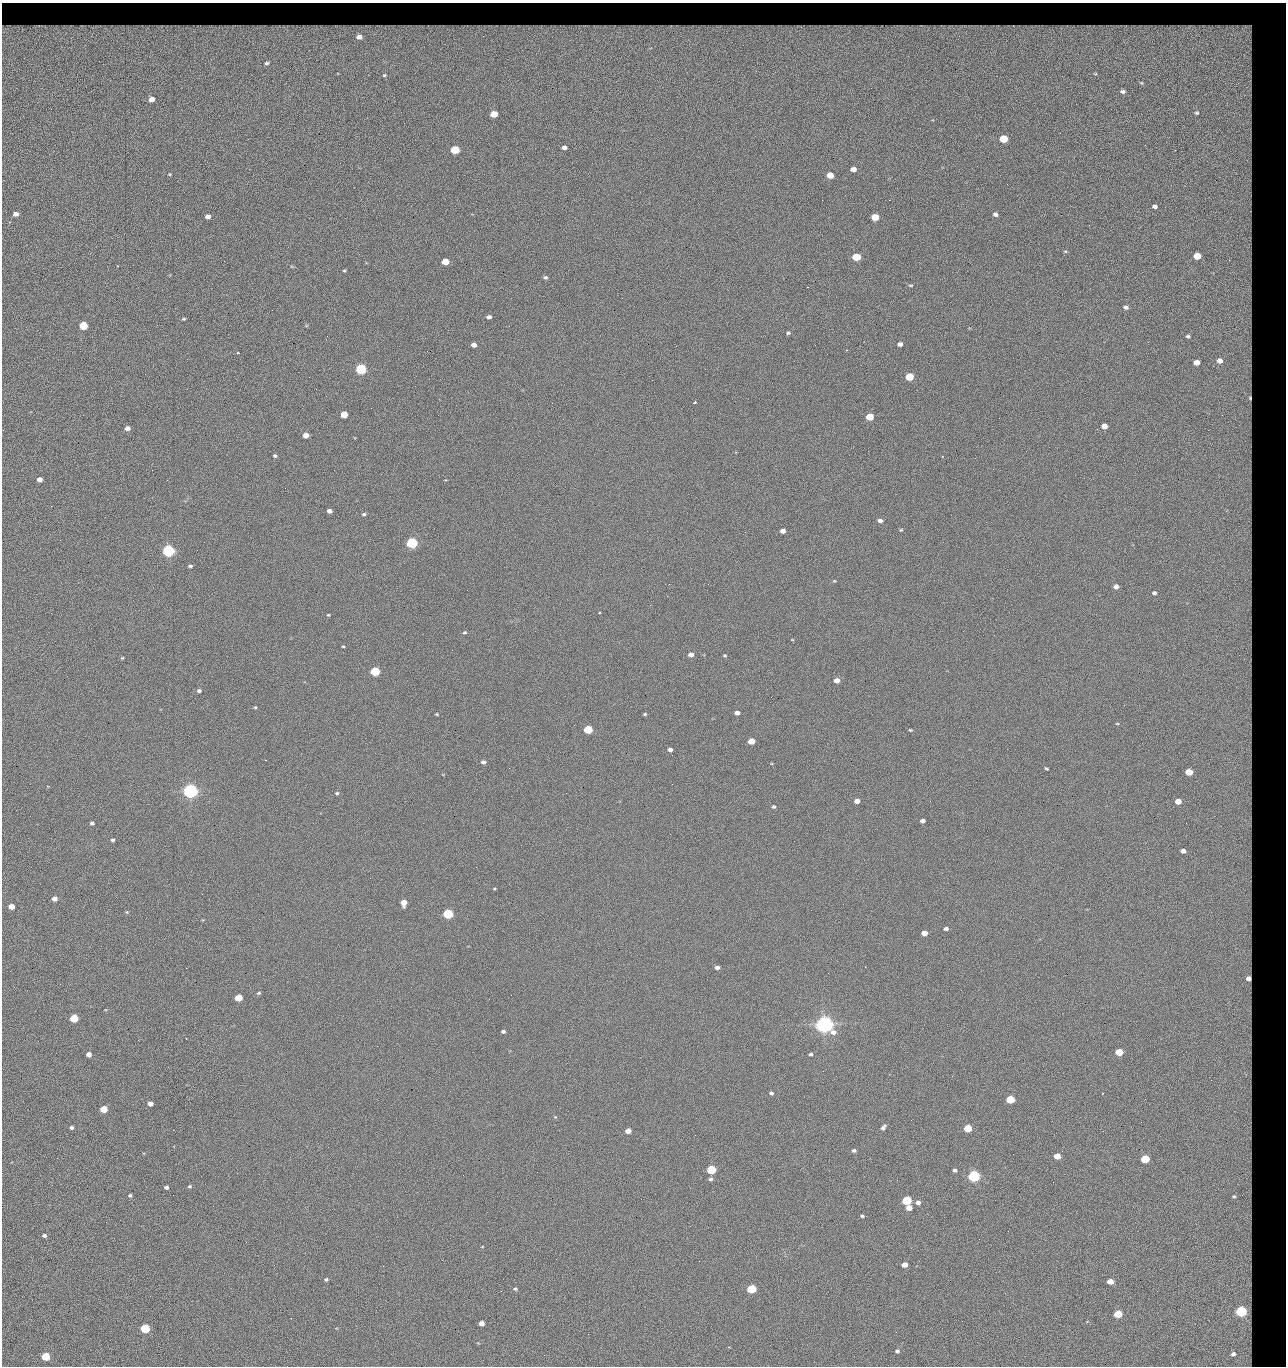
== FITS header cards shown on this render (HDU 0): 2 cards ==
NAXIS1  =                 1284 / length of data axis 1
NAXIS2  =                 1364 / length of data axis 2

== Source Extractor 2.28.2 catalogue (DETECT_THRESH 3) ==
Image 1284 x 1364 px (HDU 0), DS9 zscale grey, 1 PNG px = 1 image px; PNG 1288 x 1368 px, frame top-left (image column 1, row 1364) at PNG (2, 3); no overlay
Background 124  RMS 14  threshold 42.6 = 3 sigma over >= 5 px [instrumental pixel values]
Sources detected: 234; all 234 listed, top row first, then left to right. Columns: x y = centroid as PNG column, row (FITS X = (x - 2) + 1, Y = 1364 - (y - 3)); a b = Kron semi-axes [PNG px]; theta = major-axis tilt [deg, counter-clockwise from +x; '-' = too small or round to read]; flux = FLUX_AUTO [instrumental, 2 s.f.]
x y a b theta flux
38 26 10 3 8 2.3e+03
98 26 10 3 9 2.2e+03
142 26 6 3 -19 7.6e+02
211 26 8 4 1 1.5e+03
368 26 12 3 -3 2.1e+03
518 26 7 3 -1 1.4e+03
758 26 12 4 1 2.1e+03
922 26 9 3 17 1.5e+03
1013 26 6 3 -17 1.1e+03
1088 26 11 4 -4 1.7e+03
70 27 8 4 22 1.2e+03
82 27 8 4 -1 2.6e+03
233 27 5 3 - 1.3e+03
278 27 5 3 - 1.6e+03
385 27 5 2 - 8.2e+02
410 27 7 2 -20 1.2e+03
463 27 4 3 - 1.2e+03
479 27 5 3 - 1.3e+03
490 27 8 4 -5 2.0e+03
509 27 6 3 45 1.3e+03
529 27 7 4 -32 1.7e+03
541 27 6 5 - 1.3e+03
597 27 15 5 -2 3.5e+03
633 27 5 3 - 8.6e+02
670 27 7 4 11 1.8e+03
718 27 9 4 3 2.0e+03
801 27 12 3 4 2.2e+03
840 27 6 4 -31 1.1e+03
899 27 10 3 0 3.0e+03
934 27 5 3 - 7.5e+02
950 27 10 4 -5 2.8e+03
962 27 10 3 9 3.1e+03
998 27 6 3 -29 1.6e+03
1034 27 16 3 7 2.5e+03
147 28 8 4 51 1.4e+03
187 28 14 4 -5 4.9e+03
272 28 7 4 -46 1.6e+03
316 28 6 5 - 1.6e+03
344 28 7 4 -72 1.1e+03
1061 28 6 4 89 1.3e+03
7 29 10 5 0 3.9e+03
162 30 7 5 0 3.3e+03
359 36 11 9 -33 1.2e+04
1227 52 76 52 -50 2.9e+05
1154 58 3 2 - 1.2e+03
267 63 4 3 - 1.4e+03
384 75 3 2 - 6.9e+02
1123 91 4 3 - 2.1e+03
151 99 5 4 - 8.5e+03
1197 113 5 4 - 1.4e+03
494 114 5 4 - 2.3e+04
1004 139 5 5 - 4.5e+04
1145 145 2 2 - 1.2e+03
564 147 5 4 - 3.6e+03
455 150 5 5 - 5.5e+04
853 169 5 4 - 6.4e+03
170 174 4 4 - 7.8e+02
830 175 5 4 - 1.6e+04
1007 184 2 2 - 1.9e+03
822 200 2 2 - 2.2e+03
889 200 2 2 - 1.8e+04
1155 206 4 4 - 3.4e+03
16 214 5 4 - 5.2e+03
995 214 5 4 - 2.8e+03
208 216 5 4 - 6.2e+03
875 217 5 4 - 2.9e+04
9 222 3 3 - 6.5e+02
1089 225 3 2 - 8.4e+02
1065 251 5 3 - 1.0e+03
1197 256 5 5 - 2.5e+04
856 257 5 4 - 4.2e+04
1229 260 3 3 - 1.3e+03
445 261 5 4 - 2.0e+04
118 266 3 2 - 9.4e+02
344 271 5 3 - 1.0e+03
545 277 5 4 - 1.8e+03
911 285 6 3 -1 9.9e+02
807 287 2 2 - 2.7e+04
1126 307 5 4 - 2.9e+03
272 310 2 2 - 6.9e+02
489 317 5 4 - 3.1e+03
184 319 4 3 - 1.2e+03
83 326 5 5 - 5.3e+04
788 333 4 4 - 1.4e+03
1188 336 5 4 - 2.1e+03
900 344 5 4 - 3.8e+03
474 345 5 4 - 5.1e+03
815 345 3 2 - 7.8e+02
676 346 2 2 - 3.3e+03
846 350 3 3 - 7.1e+02
238 353 3 3 - 1.1e+03
1220 361 7 6 - 5.5e+03
1196 362 5 4 - 1.0e+04
361 369 5 5 - 1.6e+05
705 369 2 2 - 5.0e+02
909 377 5 5 - 4.1e+04
316 389 2 2 - 2.4e+03
1250 398 4 3 - 1.2e+03
694 402 4 3 - 1.1e+03
344 414 5 4 - 2.1e+04
1222 415 2 2 - 1.1e+03
870 417 5 4 - 3.3e+04
1104 426 5 4 - 9.8e+03
127 428 5 4 - 5.1e+03
3 430 2 2 - 4.6e+02
306 435 5 4 - 9.6e+03
275 456 4 3 - 1.7e+03
942 456 3 2 - 7.2e+02
975 458 2 2 - 3.3e+03
993 469 2 2 - 4.8e+02
152 470 2 2 - 2.7e+03
40 479 4 4 - 6.1e+03
51 506 3 2 - 1.1e+03
329 511 4 4 - 5.2e+03
364 514 5 3 - 1.6e+03
880 520 5 4 - 3.4e+03
901 530 5 4 - 1.1e+03
783 531 5 4 - 5.2e+03
745 532 2 2 - 5.4e+02
412 543 5 5 - 2.0e+05
168 551 5 5 - 3.3e+05
190 566 5 4 - 1.8e+03
834 581 4 4 - 9.0e+02
708 584 2 2 - 7.1e+02
1116 586 5 4 - 5.4e+03
1154 593 4 3 - 2.1e+03
599 613 3 3 - 1.3e+03
328 615 3 2 - 9.9e+02
465 632 5 4 - 1.5e+03
792 640 4 3 - 7.2e+02
343 646 3 3 - 8.6e+02
691 654 5 4 - 5.3e+03
725 655 4 3 - 1.0e+03
122 658 4 3 - 1.0e+03
375 671 5 5 - 9.2e+04
837 680 5 4 - 7.5e+03
199 691 5 4 - 2.1e+03
255 707 4 3 - 1.1e+03
737 713 4 4 - 4.1e+03
437 714 3 3 - 9.5e+02
645 714 4 3 - 1.2e+03
1117 724 5 3 - 8.6e+02
588 729 5 4 - 5.5e+04
910 730 5 3 - 1.1e+03
751 741 5 4 - 1.5e+04
670 750 4 4 - 3.8e+03
672 755 3 2 - 6.7e+02
483 762 5 4 - 2.8e+03
509 768 2 2 - 3.2e+03
1046 769 4 3 - 1.3e+03
1189 772 5 4 - 2.7e+04
672 784 2 2 - 2.1e+03
190 791 5 5 - 7.1e+05
337 793 5 4 - 1.4e+03
857 801 5 4 - 6.0e+03
1178 801 5 4 - 1.3e+04
774 807 5 4 - 1.4e+03
922 821 4 4 - 3.9e+03
92 823 4 3 - 2.2e+03
112 840 4 4 - 2.0e+03
1183 851 5 4 - 5.8e+03
494 889 4 3 - 8.5e+02
54 899 5 4 - 5.9e+03
404 903 5 5 - 1.3e+04
11 906 5 4 - 1.1e+04
127 912 4 4 - 1.1e+03
448 914 5 5 - 1.3e+05
946 929 5 4 - 2.7e+03
924 933 5 4 - 9.6e+03
717 967 5 4 - 3.8e+03
1248 978 4 4 - 4.9e+03
259 993 5 3 - 1.4e+03
238 998 5 4 - 3.4e+04
489 999 2 2 - 2.1e+03
74 1018 5 4 - 5.4e+04
824 1024 6 6 - 1.1e+06
503 1031 4 3 - 2.0e+03
186 1038 2 2 - 6.2e+02
377 1046 2 2 - 5.3e+03
1119 1052 5 4 - 3.0e+04
89 1054 4 4 - 6.5e+03
811 1054 4 4 - 1.9e+03
823 1071 2 2 - 1.4e+03
1211 1080 2 2 - 1.8e+03
771 1093 5 4 - 2.1e+03
1010 1099 5 4 - 4.9e+04
1145 1099 2 2 - 2.6e+03
150 1104 4 4 - 7.1e+03
103 1109 5 4 - 3.2e+04
555 1117 5 4 - 9.9e+02
72 1127 4 4 - 2.0e+03
883 1127 7 4 52 2.8e+03
968 1128 5 4 - 4.5e+04
628 1131 5 4 - 8.9e+03
695 1135 2 2 - 8.4e+02
854 1151 5 4 - 1.9e+03
1057 1156 5 4 - 1.7e+04
57 1158 2 2 - 2.5e+03
1145 1159 5 4 - 5.9e+04
711 1170 5 5 - 8.0e+04
955 1170 4 3 - 2.2e+03
537 1172 2 2 - 8.3e+02
974 1176 5 5 - 2.8e+05
711 1179 5 4 - 1.9e+03
1053 1182 2 2 - 1.2e+03
189 1186 5 4 - 1.3e+03
166 1187 4 3 - 2.4e+03
130 1195 4 4 - 1.4e+03
1234 1196 8 6 -8 2.5e+03
907 1200 5 5 - 8.6e+04
918 1202 6 4 6 3.8e+03
909 1208 5 4 - 9.7e+03
862 1216 4 3 - 1.4e+03
44 1235 4 3 - 2.2e+03
246 1242 2 2 - 2.1e+03
442 1260 2 2 - 8.3e+03
274 1265 2 2 - 1.9e+03
904 1265 5 4 - 9.0e+03
383 1266 2 2 - 5.6e+03
326 1279 4 4 - 1.6e+03
1110 1281 5 4 - 1.4e+04
515 1289 5 4 - 1.7e+03
751 1289 5 4 - 8.2e+04
1241 1311 5 5 - 2.0e+05
1118 1314 5 4 - 4.7e+04
549 1315 2 2 - 5.3e+02
962 1321 2 2 - 2.7e+03
481 1323 5 4 - 8.1e+03
145 1328 5 5 - 1.0e+05
588 1334 2 2 - 8.6e+02
897 1351 5 5 - 2.2e+03
1233 1354 7 6 - 4.7e+03
544 1355 2 2 - 3.6e+03
45 1356 5 5 - 5.5e+04
At the frame edge (FLAGS 8, measured only in part): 1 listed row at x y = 3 430

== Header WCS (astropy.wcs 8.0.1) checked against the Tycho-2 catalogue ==
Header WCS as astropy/WCSLIB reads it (CRVAL/CRPIX/CD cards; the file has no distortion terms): RA---TAN/DEC--TAN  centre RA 15:41:43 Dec +51:58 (235.43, +51.97 deg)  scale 1.26 arcsec/px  FOV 26.9' x 28.5'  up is +92 deg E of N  parity flipped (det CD > 0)
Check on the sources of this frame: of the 60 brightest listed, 10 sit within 2.0 arcsec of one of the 15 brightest Tycho-2 stars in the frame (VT <= 12.29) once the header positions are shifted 0.39 arcsec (0.36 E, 0.15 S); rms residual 0.88 arcsec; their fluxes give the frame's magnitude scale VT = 24.51 - 2.5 log10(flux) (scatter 0.20 mag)
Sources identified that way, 10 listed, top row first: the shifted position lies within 2.0 arcsec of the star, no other Tycho-2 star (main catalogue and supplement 1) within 4.0 arcsec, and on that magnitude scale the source's flux lands within +1.5 / -3 mag of the star's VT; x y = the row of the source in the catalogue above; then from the Tycho-2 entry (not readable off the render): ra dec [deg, ICRS J2000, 3 dp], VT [Tycho-2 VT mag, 2 dp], TYC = Tycho-2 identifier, HIP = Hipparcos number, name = IAU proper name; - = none
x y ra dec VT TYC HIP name
361 369 235.614 +52.064 11.61 3489-1132-1 - -
412 543 235.514 +52.049 11.19 3489-1407-1 - -
190 791 235.378 +52.130 9.31 3489-1322-1 76850 -
448 914 235.303 +52.042 11.52 3489-958-1 - -
824 1024 235.232 +51.912 9.59 3489-824-1 - -
974 1176 235.143 +51.862 10.97 3489-1016-1 - -
907 1200 235.131 +51.886 12.29 3489-908-1 - -
751 1289 235.084 +51.941 11.45 3489-1346-1 - -
1241 1311 235.062 +51.771 11.53 3489-1453-1 - -
145 1328 235.075 +52.152 11.74 3489-912-1 - -